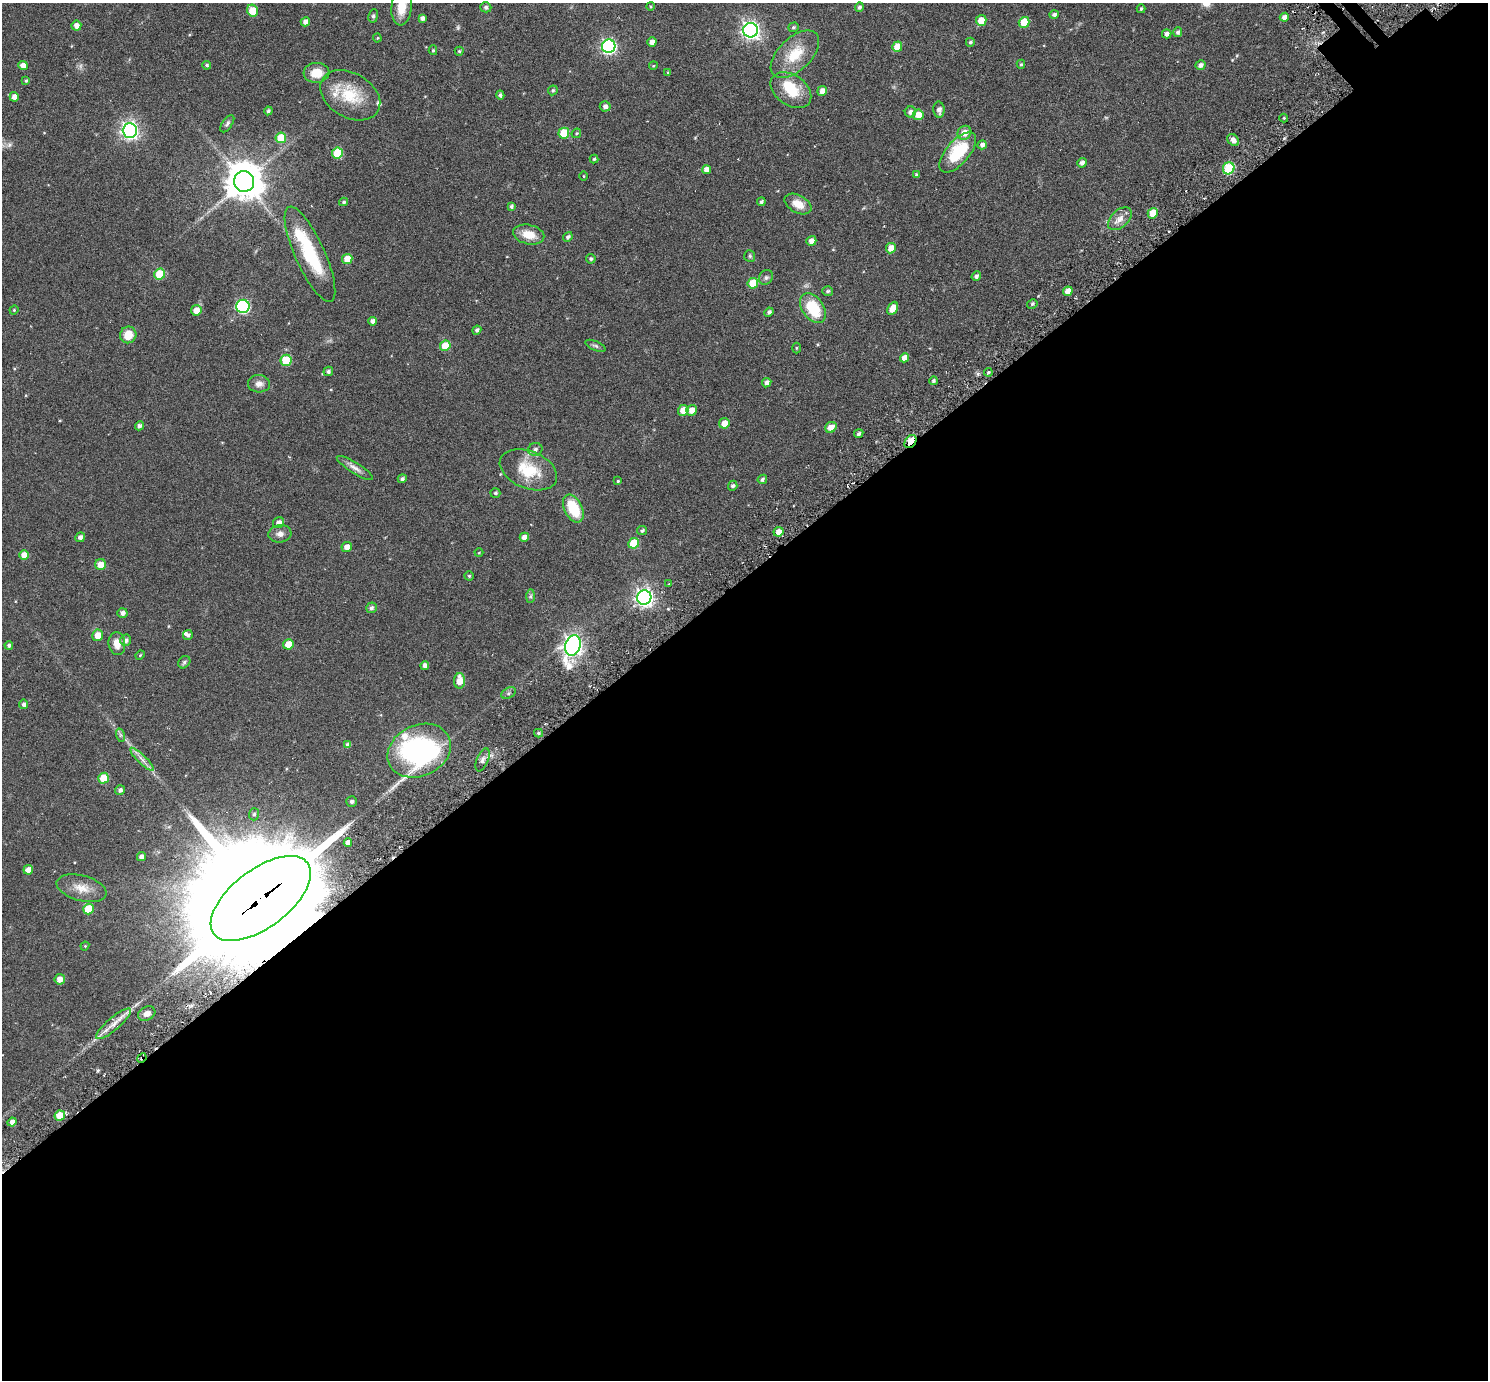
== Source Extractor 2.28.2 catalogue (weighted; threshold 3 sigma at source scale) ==
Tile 15 of 4 x 4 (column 3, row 4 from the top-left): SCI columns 3037-4522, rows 209-1586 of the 6069 x 6069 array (HDU 1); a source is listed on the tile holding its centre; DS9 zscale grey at full resolution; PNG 1490 x 1382 px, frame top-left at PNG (2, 3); each listed source drawn as its Kron ellipse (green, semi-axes under 4 px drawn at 4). Shown black and unused: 58% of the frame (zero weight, under 3 of 6 exposures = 3% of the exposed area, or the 3 px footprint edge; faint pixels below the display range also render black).
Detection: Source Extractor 2.28.2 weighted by HDU 2 'WHT'; one run over the whole footprint, this tile lists its part. Background 0.032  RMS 0.0083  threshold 0.0339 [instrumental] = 3 sigma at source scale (4.09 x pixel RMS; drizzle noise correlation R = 1.36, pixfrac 0.8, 0.05/0.05 arcsec/px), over >= 5 px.
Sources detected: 181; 2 too faint to see at this stretch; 3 inside a brighter object's white glare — neither listed nor drawn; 4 inside a brighter listed object's ellipse — not listed separately; the other 172 listed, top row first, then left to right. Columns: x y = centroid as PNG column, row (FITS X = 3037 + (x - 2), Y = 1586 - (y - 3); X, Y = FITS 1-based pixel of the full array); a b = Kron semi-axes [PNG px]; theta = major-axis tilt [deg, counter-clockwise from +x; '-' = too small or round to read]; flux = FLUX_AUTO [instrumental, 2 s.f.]
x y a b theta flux
650 6 4 3 - 0.6
402 7 18 10 84 11
486 7 5 5 - 2
859 7 5 4 - 1.8
1141 9 4 3 - 0.97
253 10 6 5 - 15
1054 15 5 4 - 1.7
373 16 7 4 81 1.3
1284 17 4 4 - 3.4
422 18 4 4 - 2.4
981 20 5 5 - 8.6
305 22 5 4 - 3
1024 22 5 5 - 18
76 26 5 5 - 4.5
793 27 5 4 - 1.1
751 30 7 7 - 290
1178 32 5 4 - 1.9
1167 34 5 4 - 2.6
377 38 4 4 - 0.67
652 42 5 4 - 4.6
970 42 4 4 - 1.3
609 46 7 6 - 150
897 47 5 5 - 11
433 50 5 4 - 0.99
459 51 4 4 - 0.91
795 54 30 16 44 21
1021 64 4 4 - 0.91
23 65 5 4 - 4.6
207 65 4 4 - 1.2
1200 65 5 5 - 2.6
653 66 4 3 - 0.6
316 73 13 10 5 10
668 73 4 3 - 1.1
26 81 3 3 - 0.92
553 90 5 4 - 1.1
791 90 22 15 -35 19
822 91 5 4 - 5
350 95 32 22 -30 25
500 95 4 3 - 1.4
14 97 5 4 - 4
605 106 5 5 - 2.6
939 110 8 5 -86 2.9
268 111 4 3 - 1.3
910 112 5 5 - 2.8
918 115 5 5 - 7.3
1284 118 4 4 - 0.69
227 124 10 5 55 1.6
130 130 7 7 - 270
564 133 5 5 - 18
576 133 5 4 - 0.85
964 133 7 6 - 6.6
281 138 5 5 - 20
1233 140 7 5 -47 3.4
982 145 5 4 - 2.7
958 152 24 11 49 34
337 153 5 5 - 23
594 159 4 4 - 0.92
1082 163 5 4 - 2.8
1229 168 6 5 - 41
706 169 4 4 - 3.9
916 175 4 4 - 1.3
584 176 5 3 - 0.53
244 181 10 10 - 1800
344 202 4 4 - 1.2
761 202 4 4 - 1.3
798 204 14 8 -28 8.7
511 207 4 4 - 1.4
1153 213 5 5 - 14
1120 219 14 8 43 5.2
529 235 16 9 -12 10
568 237 5 4 - 1.5
811 241 5 4 - 3.7
891 248 5 5 - 6.1
310 254 52 15 -66 42
750 256 6 5 - 1.1
347 259 5 5 - 9.8
591 259 5 4 - 1.4
160 274 5 5 - 25
976 276 5 4 - 1.9
766 277 8 6 55 1.7
753 283 5 5 - 16
828 291 5 5 - 1.4
1068 291 5 4 - 6
1032 304 5 4 - 1.2
243 306 7 6 - 92
813 308 16 10 -56 26
893 308 7 4 62 7
14 310 4 4 - 0.7
196 310 5 5 - 7.4
769 312 5 3 - 1.6
373 321 4 4 - 2.5
477 330 4 4 - 1.7
128 335 8 8 - 10
445 346 5 5 - 15
595 346 11 4 -23 1.7
796 348 5 3 - 0.67
904 358 5 4 - 5.3
286 360 5 5 - 24
328 371 5 4 - 1.7
988 372 4 3 - 1.2
933 381 4 4 - 1.3
767 383 5 4 - 2.8
259 384 11 9 -4 4.1
683 410 5 5 - 8.1
692 410 5 5 - 5.9
724 423 5 5 - 6.5
139 426 4 4 - 2.3
831 427 6 5 - 6.7
859 434 5 4 - 1.3
910 442 7 5 54 21
535 449 7 6 - 2.4
355 468 21 5 -32 4
528 470 30 18 -22 25
402 479 5 4 - 1.6
762 479 5 4 - 1.6
618 481 3 3 - 0.78
733 486 5 4 - 1.8
495 493 5 5 - 1.3
573 509 15 9 -64 24
279 523 6 5 - 3.6
642 531 5 4 - 1.5
778 532 5 4 - 5.5
280 534 11 8 6 3.8
80 537 5 4 - 2.8
524 537 5 4 - 3.9
634 543 5 5 - 19
347 547 5 5 - 4.5
479 553 4 3 - 0.5
24 555 5 5 - 7.5
101 565 5 5 - 8.3
469 576 4 4 - 0.92
668 584 3 2 - 0.47
531 596 7 4 89 1.3
644 597 7 7 - 280
371 608 5 5 - 2
122 613 5 5 - 2.7
98 635 5 5 - 8.7
188 635 5 4 - 1.8
126 640 6 5 - 2.5
117 644 11 8 -84 6.5
288 644 5 5 - 11
9 645 4 4 - 1.6
573 645 10 7 72 330
140 655 5 4 - 0.67
184 662 7 5 47 1.4
425 665 4 4 - 3.1
460 681 7 5 89 8.6
509 693 7 5 28 1.5
24 704 5 4 - 1.8
538 733 4 4 - 1.1
120 735 7 4 -72 1.4
348 745 4 4 - 2.6
419 751 33 25 25 130
142 759 16 4 -44 3.8
482 760 12 5 68 2.6
104 778 5 5 - 17
120 790 5 5 - 2
352 801 5 5 - 1.8
254 814 6 5 - 1.5
348 843 4 4 - 3.9
141 857 5 4 - 3.2
28 870 5 4 - 5.1
82 888 25 12 -15 10
261 898 59 29 37 31000
88 909 5 5 - 17
85 946 4 4 - 0.68
60 979 5 5 - 4.8
147 1014 9 6 29 3.7
114 1024 22 6 41 7.3
142 1058 5 4 - 1.6
60 1116 5 5 - 11
12 1122 4 4 - 3.4
Overlapping masked pixels (flux is a lower limit): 3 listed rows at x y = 910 442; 261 898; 142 1058
Isophote crosses this tile's border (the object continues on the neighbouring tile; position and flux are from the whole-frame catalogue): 1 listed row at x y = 402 7